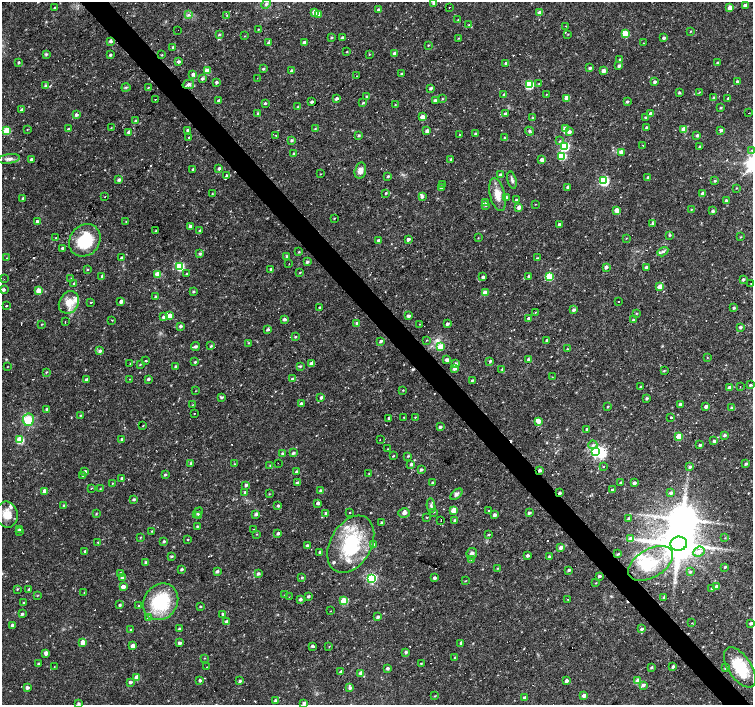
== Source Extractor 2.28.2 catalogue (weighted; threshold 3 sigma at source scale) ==
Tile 6 of 4 x 4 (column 2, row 2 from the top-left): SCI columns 1504-3004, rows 3016-4420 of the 6006 x 5966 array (HDU 1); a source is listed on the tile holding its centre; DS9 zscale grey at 2 x 2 block average (1 PNG px = mean of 2 x 2 image px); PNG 755 x 707 px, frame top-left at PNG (2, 2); each listed source drawn as its Kron ellipse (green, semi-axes under 4 px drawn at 4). Shown black and unused: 4% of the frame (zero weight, under 3 of 4 exposures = <1% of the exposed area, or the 3 px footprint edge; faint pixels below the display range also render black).
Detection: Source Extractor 2.28.2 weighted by HDU 2 'WHT'; one run over the whole footprint, this tile lists its part. Background 0.0326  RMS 0.0024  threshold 0.0109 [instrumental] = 3 sigma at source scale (4.5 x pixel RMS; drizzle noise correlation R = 1.50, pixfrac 1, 0.0396/0.0396 arcsec/px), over >= 5 px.
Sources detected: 522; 4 inside a brighter object's white glare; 33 cosmic-ray / hot-pixel residue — neither listed nor drawn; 9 inside a brighter listed object's ellipse — not listed separately; the other 476 listed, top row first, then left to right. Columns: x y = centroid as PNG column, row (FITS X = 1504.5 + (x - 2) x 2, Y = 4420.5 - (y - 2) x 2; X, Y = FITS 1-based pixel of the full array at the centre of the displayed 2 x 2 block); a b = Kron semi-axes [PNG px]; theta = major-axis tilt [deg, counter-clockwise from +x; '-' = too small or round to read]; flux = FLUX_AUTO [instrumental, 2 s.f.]
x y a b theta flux
434 3 3 3 - 1.3
266 4 6 3 45 1.1
745 5 3 2 - 3.3
449 7 2 2 - 0.72
55 8 4 2 - 0.82
730 8 3 3 - 4.8
379 10 3 2 - 2.3
315 12 3 3 - 6.7
540 13 3 3 - 5.4
319 14 3 3 - 3.2
188 15 3 3 - 0.98
227 15 3 3 - 0.53
458 19 3 2 - 0.34
469 24 3 2 - 0.47
566 26 2 2 - 0.32
258 29 3 2 - 0.34
178 30 2 2 - 0.76
690 31 3 2 - 0.36
625 33 3 3 - 14
219 34 3 3 - 0.76
568 34 3 2 - 0.33
245 36 3 2 - 0.24
331 37 3 3 - 0.58
342 38 3 2 - 1.4
459 38 3 2 - 0.35
664 38 3 2 - 1.5
110 41 3 3 - 1.6
304 42 3 2 - 2.7
269 43 4 3 - 1.4
643 43 3 2 - 0.23
428 45 3 2 - 0.39
173 47 3 2 - 1.2
347 52 2 2 - 0.38
394 53 3 2 - 1.8
46 54 3 3 - 0.86
369 54 3 2 - 0.35
110 55 3 2 - 0.81
162 55 3 2 - 0.42
620 59 3 3 - 0.68
18 62 3 3 - 0.71
178 62 3 3 - 1.3
506 63 3 3 - 1.7
717 63 2 2 - 0.76
619 66 3 2 - 1.3
590 68 3 2 - 1.3
263 69 3 3 - 0.78
207 71 3 3 - 8.5
292 71 3 3 - 1.4
603 71 3 3 - 3.2
401 73 3 2 - 0.67
193 74 3 3 - 1.8
357 76 2 2 - 0.3
257 78 2 2 - 0.28
202 79 3 3 - 1.2
737 81 3 2 - 1.2
216 82 3 2 - 1.1
655 82 3 2 - 1.3
188 84 6 4 13 1.8
539 84 2 2 - 0.33
45 85 3 3 - 1
529 85 3 3 - 33
126 87 4 3 - 0.73
148 87 3 2 - 0.38
430 88 3 2 - 1.3
679 92 3 3 - 0.8
699 92 3 2 - 0.38
546 94 3 2 - 0.26
504 95 3 3 - 1.3
367 97 4 3 - 0.9
336 98 3 3 - 1.4
567 98 3 3 - 3.6
714 98 3 3 - 1.4
728 98 3 2 - 0.95
155 99 2 2 - 0.6
442 99 3 2 - 0.43
219 100 3 2 - 1.3
435 100 3 3 - 1.5
312 102 3 2 - 1.2
627 102 2 2 - 1.1
265 103 3 2 - 0.67
363 103 3 2 - 0.64
395 104 3 2 - 0.32
298 106 2 2 - 0.35
720 108 3 2 - 0.68
22 110 4 3 - 1.8
505 113 3 2 - 1.2
651 113 3 3 - 2.3
749 113 2 2 - 0.31
258 114 3 3 - 1.2
76 115 3 3 - 1.5
422 117 3 3 - 6.3
533 118 3 3 - 0.39
646 118 2 2 - 0.84
136 121 3 3 - 0.91
111 128 3 2 - 0.29
647 128 2 2 - 1.4
27 129 2 2 - 0.34
68 129 4 2 - 0.86
315 129 3 3 - 0.39
565 129 3 3 - 7.5
684 129 3 3 - 6.6
188 130 3 2 - 1.5
721 130 4 2 - 2
6 131 3 3 - 18
427 131 3 3 - 2.3
529 131 4 3 - 0.75
129 132 3 3 - 2.3
569 132 3 3 - 1.7
460 134 2 2 - 0.32
476 134 3 2 - 1.2
275 135 2 2 - 0.37
697 135 3 2 - 1.6
359 136 3 2 - 0.82
189 137 3 2 - 0.45
505 137 3 3 - 0.76
291 140 3 3 - 0.97
560 141 4 3 - 0.57
643 145 2 2 - 0.7
564 146 4 4 - 46
700 147 2 2 - 0.95
752 150 4 3 - 0.73
621 152 3 3 - 3
294 154 3 2 - 1.3
562 156 3 3 - 22
9 159 11 4 7 2.4
31 159 3 2 - 1.2
451 159 3 2 - 1.2
542 160 3 2 - 3.1
219 168 3 2 - 1.4
193 169 3 2 - 1.2
360 170 8 5 74 3.7
320 174 2 2 - 0.28
500 174 3 2 - 1.1
226 176 4 3 - 1.5
388 176 3 3 - 0.78
648 177 3 2 - 1.2
119 180 3 3 - 1.4
512 180 9 3 -76 1.4
604 181 4 4 - 56
715 181 3 2 - 0.65
443 185 2 2 - 0.81
568 187 2 2 - 1.4
441 188 3 2 - 1.3
736 188 3 2 - 0.28
212 193 3 2 - 0.24
386 193 3 2 - 0.6
703 193 3 3 - 2.1
497 194 17 7 -77 6.5
105 196 2 2 - 0.51
422 196 3 3 - 1.4
506 197 3 3 - 0.88
23 198 3 2 - 0.86
516 200 2 2 - 1.1
726 200 3 3 - 1.1
485 203 3 2 - 0.58
535 204 2 2 - 0.28
486 206 3 3 - 0.43
519 207 3 3 - 3.4
691 209 3 2 - 0.35
617 210 3 3 - 7.3
713 211 3 3 - 1.3
334 218 2 2 - 0.34
37 222 3 3 - 2.1
126 222 2 2 - 0.36
652 223 3 3 - 1
559 224 2 2 - 1
190 227 3 3 - 2.2
156 230 2 2 - 0.62
200 231 3 3 - 1.4
669 235 3 2 - 0.79
740 237 3 2 - 0.39
56 238 2 2 - 0.44
478 238 2 2 - 0.28
626 238 2 2 - 0.28
408 239 3 2 - 1.8
85 240 17 14 51 22
378 240 3 2 - 1.1
62 248 3 2 - 0.88
299 252 2 2 - 0.53
663 252 6 4 32 1.3
200 254 3 3 - 1.1
286 256 3 3 - 0.72
7 258 2 2 - 0.29
121 258 3 2 - 1.1
537 258 3 3 - 0.58
307 262 3 2 - 1.2
289 264 2 2 - 0.22
180 266 3 3 - 27
606 267 3 2 - 1.6
646 267 3 2 - 1.3
87 269 3 2 - 0.36
271 269 3 2 - 0.75
300 272 3 2 - 0.43
187 273 3 2 - 0.55
158 274 3 3 - 9
102 276 3 3 - 1.2
529 276 3 2 - 1.1
483 277 3 3 - 1.3
549 277 3 3 - 23
4 279 2 2 - 0.98
71 279 3 2 - 0.56
743 279 3 2 - 1.2
74 283 3 2 - 0.82
751 283 2 2 - 0.24
660 287 3 3 - 6.2
3 290 3 3 - 1.4
39 291 3 3 - 9.2
193 292 3 3 - 0.71
485 293 3 3 - 5.3
155 297 3 2 - 1
121 301 3 2 - 2.6
618 301 2 2 - 0.64
69 302 12 9 59 6.6
91 302 2 2 - 2.2
6 306 2 2 - 1.3
320 308 2 2 - 1.2
734 308 3 2 - 0.96
573 310 3 2 - 1.3
535 312 2 2 - 0.36
636 313 3 2 - 0.48
170 316 3 3 - 7.4
408 316 3 2 - 2
163 317 3 3 - 1.6
529 318 3 2 - 2.3
284 319 3 3 - 1.5
112 320 2 2 - 0.27
633 320 3 3 - 0.8
65 322 2 2 - 1.2
357 323 3 2 - 1.1
42 324 3 2 - 0.34
419 324 3 2 - 0.27
447 324 3 2 - 1.5
180 326 3 3 - 1.3
740 327 2 2 - 1.4
268 329 3 2 - 1.3
295 337 3 2 - 0.46
427 340 3 2 - 0.32
547 340 2 2 - 1.4
381 341 3 3 - 1.1
248 343 3 2 - 0.34
211 346 3 2 - 0.7
195 347 4 3 - 1.4
440 347 3 3 - 11
567 349 2 2 - 0.38
100 351 3 3 - 1.6
707 358 3 2 - 0.22
528 359 3 2 - 1.2
447 360 3 2 - 2.9
145 361 2 2 - 18
490 361 3 2 - 1.2
195 362 3 2 - 0.68
130 364 2 2 - 0.22
140 364 3 2 - 0.41
311 364 3 3 - 3.8
455 364 3 3 - 1.5
175 366 3 2 - 0.68
300 366 3 3 - 0.66
7 367 2 2 - 0.22
454 369 3 3 - 1.4
502 369 4 2 - 0.35
664 371 3 2 - 0.56
46 372 3 2 - 0.48
552 377 2 2 - 0.29
129 379 2 2 - 0.23
148 379 3 2 - 1.1
292 379 3 2 - 1.3
86 380 3 2 - 1.5
472 380 3 2 - 0.67
750 385 3 2 - 0.82
640 386 2 2 - 0.42
740 386 2 2 - 0.2
730 388 3 3 - 3.9
403 390 3 2 - 0.36
195 391 3 2 - 0.22
222 397 4 3 - 0.74
321 398 3 2 - 1.2
647 398 3 2 - 1.1
301 404 3 2 - 2.4
680 404 3 3 - 1.4
192 405 3 2 - 0.28
608 407 3 2 - 0.49
706 407 3 3 - 2.1
731 408 3 3 - 0.82
47 409 3 2 - 1.4
194 413 2 2 - 0.3
80 415 3 2 - 0.41
404 417 2 2 - 0.33
415 417 3 2 - 0.33
671 417 2 2 - 12
389 418 3 2 - 1.1
28 420 6 5 - 13
538 421 3 3 - 3.4
143 426 3 2 - 0.31
440 427 3 2 - 1.3
587 429 2 2 - 1.5
725 435 3 3 - 1.1
679 436 3 3 - 13
122 439 3 2 - 0.95
380 439 2 2 - 1.5
20 440 3 3 - 22
714 441 3 2 - 1.2
593 445 4 4 - 1.3
700 445 3 2 - 1.2
388 449 3 2 - 0.32
596 451 4 4 - 100
293 453 3 2 - 1.3
282 454 3 3 - 1.3
393 456 3 2 - 0.54
408 456 3 3 - 0.52
191 463 3 3 - 0.84
278 463 2 2 - 0.18
234 464 2 2 - 0.24
411 464 3 3 - 1.3
746 464 3 2 - 1.1
270 465 3 2 - 0.47
603 466 2 2 - 0.66
690 467 4 3 - 1
421 470 3 2 - 1.2
540 470 3 3 - 1.5
85 471 3 2 - 1.2
296 472 3 2 - 1.4
369 474 2 2 - 0.36
165 475 3 3 - 0.65
83 476 3 2 - 0.31
122 478 3 2 - 1.3
112 483 3 3 - 0.4
297 483 3 2 - 1.5
432 483 3 3 - 0.97
621 483 2 2 - 0.76
634 483 3 3 - 1.5
246 485 3 3 - 1.4
91 488 2 2 - 0.33
100 489 3 2 - 0.43
612 490 2 2 - 1.2
44 491 3 3 - 3.8
321 491 3 3 - 1.5
245 492 3 2 - 0.87
559 493 3 2 - 1.2
671 493 3 3 - 1.6
269 494 3 2 - 0.34
456 494 7 4 42 1.6
133 499 3 3 - 0.9
318 503 3 3 - 1.4
64 506 3 3 - 1.1
278 506 3 2 - 0.97
431 506 7 4 -81 1.3
454 510 3 3 - 10
489 511 2 2 - 1.3
349 512 2 2 - 1.7
433 512 3 2 - 0.29
198 513 6 3 49 0.84
326 513 3 3 - 0.94
404 513 6 4 14 1.6
529 513 3 3 - 1.2
7 514 13 10 -79 7.1
96 514 3 2 - 0.39
256 514 3 2 - 1.3
494 515 3 3 - 1.6
199 516 3 3 - 1.7
427 518 2 2 - 8
628 519 3 2 - 1.2
441 520 2 2 - 0.23
455 520 3 3 - 0.86
381 522 3 2 - 0.67
197 526 3 2 - 0.61
19 530 3 2 - 0.79
253 530 3 2 - 0.42
152 531 3 2 - 0.33
19 532 2 2 - 1.5
278 533 3 2 - 1.4
257 534 3 2 - 0.32
489 534 3 2 - 0.53
140 537 3 2 - 0.36
725 538 3 2 - 0.26
188 539 2 2 - 0.9
631 539 4 3 - 3.9
164 541 3 2 - 0.93
98 542 3 2 - 0.48
351 544 31 20 60 40
679 544 8 7 - 1900
373 545 4 3 - 1.9
307 546 3 2 - 1.4
561 548 3 3 - 2.2
85 551 3 2 - 1
320 552 2 2 - 1.1
699 552 6 4 24 2.9
472 554 5 5 - 2
618 554 4 3 - 0.64
171 556 3 2 - 0.73
527 556 3 2 - 1.3
549 557 3 2 - 1
471 559 3 2 - 0.43
146 563 3 2 - 1.7
651 563 24 14 30 21
725 567 3 2 - 0.76
497 568 3 3 - 0.41
181 569 3 3 - 1
569 570 3 2 - 1.2
217 571 3 2 - 1.2
690 572 3 3 - 0.63
120 574 4 3 - 1.4
258 574 3 3 - 1.3
599 576 3 2 - 1.2
302 577 3 2 - 0.68
122 578 4 3 - 1
371 578 4 4 - 68
434 578 3 2 - 1.5
465 581 3 2 - 0.34
596 583 2 2 - 0.31
123 587 3 3 - 4.1
717 587 3 3 - 3.7
17 589 3 2 - 0.45
29 589 3 3 - 0.85
712 589 3 3 - 1.3
84 593 3 2 - 0.24
285 595 3 2 - 0.3
37 596 3 2 - 0.31
308 596 3 2 - 0.94
289 597 2 2 - 0.27
664 598 2 2 - 0.85
300 599 3 2 - 1.4
568 599 2 2 - 0.3
344 601 3 3 - 13
161 602 19 16 53 33
23 603 3 2 - 0.53
120 605 3 2 - 0.87
139 606 3 3 - 0.52
200 607 2 2 - 0.56
330 611 2 2 - 0.25
22 614 3 2 - 1.2
223 614 2 2 - 1.2
377 617 3 2 - 1.5
148 618 3 3 - 0.94
226 621 3 3 - 0.93
692 623 2 2 - 0.27
751 623 3 2 - 1.4
13 625 3 3 - 2.3
179 629 3 2 - 0.68
641 629 3 2 - 1.2
131 630 3 2 - 1.1
83 642 3 3 - 6.1
179 643 3 3 - 1.7
461 643 3 3 - 1.3
133 646 3 3 - 4.3
312 646 2 2 - 1.5
329 646 2 2 - 0.28
406 652 3 3 - 1.3
46 653 3 3 - 3.3
204 658 2 2 - 0.31
455 658 3 2 - 1
38 664 3 2 - 0.71
421 664 3 2 - 0.43
54 667 2 2 - 0.2
207 667 3 2 - 0.24
673 667 3 2 - 1.3
740 667 23 11 -56 22
387 668 3 2 - 1.3
651 668 3 3 - 0.68
726 668 3 2 - 1.2
341 672 3 2 - 1.2
361 673 3 3 - 2.9
137 677 3 3 - 5.7
200 680 3 2 - 1.2
240 681 3 2 - 0.93
567 681 3 2 - 1.7
638 681 3 3 - 10
130 682 3 3 - 1.4
643 685 3 3 - 1.5
27 688 3 3 - 1.6
350 688 3 3 - 1.2
435 696 3 2 - 0.4
584 696 3 3 - 3.5
525 698 3 2 - 2.3
275 701 3 3 - 1.7
78 703 3 2 - 0.96
304 703 3 2 - 1.3
Overlapping masked pixels (flux is a lower limit): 3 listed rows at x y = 188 84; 540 470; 559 493
Isophote crosses this tile's border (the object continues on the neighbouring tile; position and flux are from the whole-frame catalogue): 4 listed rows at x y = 434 3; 752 150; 751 623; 78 703
Diffuse or blended objects may show on this block-average render without a row.